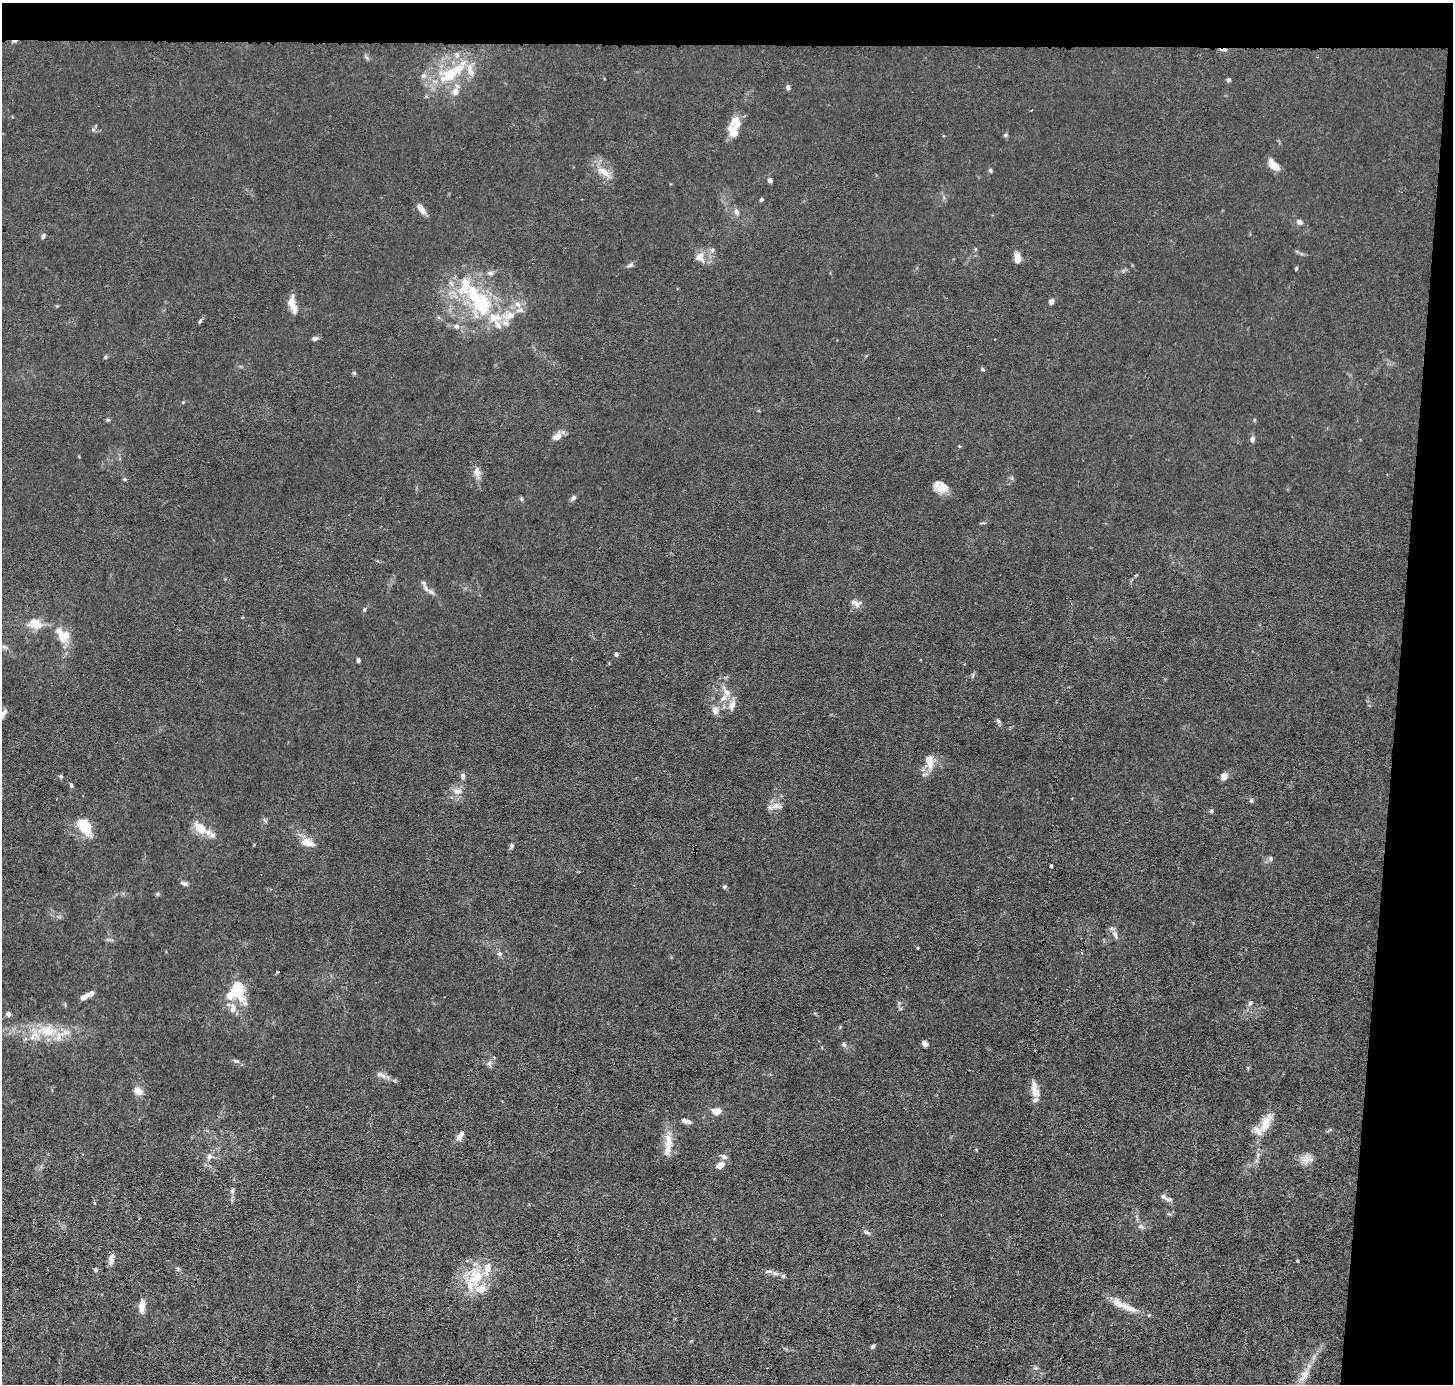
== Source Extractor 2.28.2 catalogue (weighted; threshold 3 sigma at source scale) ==
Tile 3 of 3 x 3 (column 3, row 1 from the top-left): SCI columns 2904-4354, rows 2902-4283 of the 4354 x 4384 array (HDU 1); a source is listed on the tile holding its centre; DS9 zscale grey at full resolution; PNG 1455 x 1386 px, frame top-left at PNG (2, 3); no overlay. Shown black and unused: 7% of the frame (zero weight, under 3 of 6 exposures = <1% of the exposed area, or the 3 px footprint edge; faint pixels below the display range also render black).
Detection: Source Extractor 2.28.2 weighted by HDU 2 'WHT'; one run over the whole footprint, this tile lists its part. Background 0.0122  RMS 0.0027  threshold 0.0111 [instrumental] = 3 sigma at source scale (4.09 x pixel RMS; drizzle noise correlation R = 1.36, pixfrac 0.8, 0.05/0.05 arcsec/px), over >= 5 px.
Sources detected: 135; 1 inside a brighter object's white glare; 2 cosmic-ray / hot-pixel residue — not listed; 21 inside a brighter listed object's ellipse — not listed separately; the other 111 listed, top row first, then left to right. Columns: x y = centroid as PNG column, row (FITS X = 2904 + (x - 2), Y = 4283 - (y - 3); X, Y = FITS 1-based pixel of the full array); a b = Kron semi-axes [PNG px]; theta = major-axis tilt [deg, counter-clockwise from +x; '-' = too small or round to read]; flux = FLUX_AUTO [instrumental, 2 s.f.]
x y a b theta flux
452 73 46 16 36 13
423 76 8 5 -19 0.71
1228 80 5 4 - 0.47
788 87 6 4 -80 0.62
455 92 11 9 83 1.7
735 121 17 13 -67 2.9
93 129 6 4 0 0.44
1005 135 6 5 - 0.38
1274 165 16 8 -44 2.4
990 170 5 5 - 0.41
604 172 23 9 -32 2.9
770 181 5 4 - 0.85
761 199 5 4 - 0.35
421 208 13 6 -57 1.9
737 212 9 6 -74 0.99
1299 222 8 7 - 0.83
43 236 7 4 74 0.5
712 250 6 5 - 0.52
699 257 10 9 - 2.2
1017 258 11 6 -84 2.2
630 265 9 6 30 0.63
1296 268 5 4 - 0.27
490 273 10 6 -7 0.77
477 299 50 23 -42 22
291 302 16 8 81 2.1
1051 302 6 5 - 1
517 304 9 7 -31 1.2
200 321 5 4 - 0.36
456 326 6 6 - 0.62
315 338 7 6 - 0.61
105 357 6 4 89 0.3
983 369 6 4 -48 0.33
557 436 10 7 29 2
1252 439 8 6 89 0.63
477 472 18 9 -81 1.8
125 479 6 4 -19 0.34
942 488 16 12 -1 3.1
573 498 8 5 39 0.64
521 499 6 4 -87 0.35
424 583 9 4 -36 0.63
431 592 11 5 -25 0.97
855 603 16 8 -36 1.3
364 609 5 4 - 0.44
35 623 20 14 -6 3.7
62 636 17 15 13 3.8
5 647 9 6 -26 0.74
616 654 7 4 -80 0.42
358 660 4 4 - 0.63
727 692 17 7 -46 2
732 705 14 9 66 1.9
715 710 7 6 - 1.8
3 714 13 4 60 0.89
998 721 8 5 -46 0.54
929 761 18 9 -85 3
61 776 6 5 - 0.39
462 776 8 6 -77 0.7
1224 776 8 7 - 1.5
71 785 6 4 -80 0.41
458 791 14 8 9 1.8
1251 800 5 5 - 0.36
777 806 16 9 -3 1.9
1211 811 5 4 - 0.46
265 820 9 3 -50 0.37
83 823 9 7 -71 8.1
200 828 14 10 -42 4.4
212 835 12 8 -13 1.4
307 842 19 9 -18 3.1
511 846 6 5 - 0.46
1271 858 7 6 - 0.52
1051 866 4 3 - 1.5
184 883 10 5 -13 0.68
724 887 5 5 - 0.42
1115 935 13 7 -72 1.1
918 948 5 3 - 0.21
500 954 6 6 - 0.65
277 972 3 3 - 0.26
236 989 36 17 -64 8.2
84 997 9 6 29 1.1
1250 1003 8 6 53 0.64
9 1014 6 5 - 0.79
47 1031 30 17 -6 8.5
925 1043 6 5 - 0.85
844 1044 7 6 - 0.56
236 1061 8 4 -4 0.52
489 1064 10 6 -79 0.72
380 1074 11 6 -19 1
1035 1089 22 8 -77 2.7
138 1091 10 8 -45 2.1
717 1111 9 6 -1 2.6
688 1121 9 5 -27 0.9
1266 1123 27 12 64 4.3
460 1136 12 6 61 1.5
669 1142 31 9 -88 3.8
724 1156 9 6 -26 0.87
209 1157 9 9 - 1.1
1306 1159 14 13 - 2.1
720 1165 9 7 32 1.9
232 1191 7 6 - 0.58
1165 1197 18 5 -29 1.1
1141 1226 8 6 -1 0.71
866 1232 9 5 -29 0.7
111 1259 14 7 82 1.3
1298 1261 4 3 - 0.23
96 1270 5 4 - 0.43
768 1271 12 4 1 0.78
783 1276 5 5 - 0.45
475 1277 32 23 47 10
142 1306 15 7 84 2.2
1129 1308 30 8 -22 3.2
873 1346 6 4 41 0.53
1304 1375 24 10 57 3.7
Isophote crosses this tile's border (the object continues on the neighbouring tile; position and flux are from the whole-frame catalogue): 2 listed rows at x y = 3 714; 1304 1375